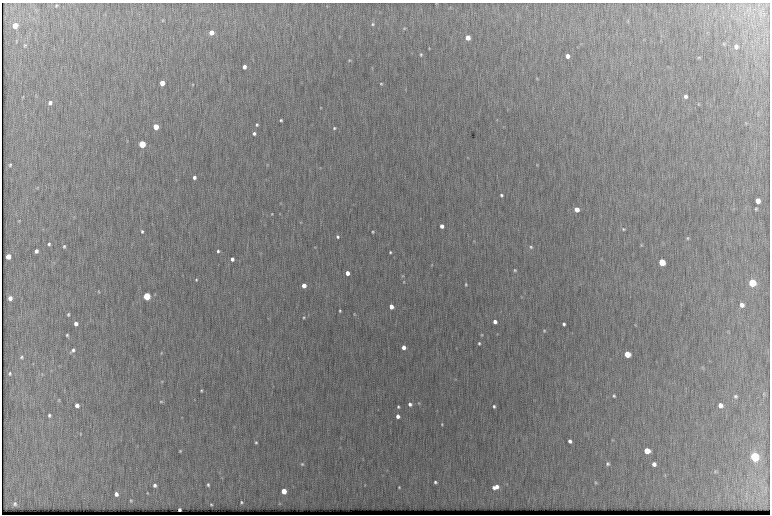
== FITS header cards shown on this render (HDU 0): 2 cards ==
NAXIS1  =                 1536 / length of data axis 1
NAXIS2  =                 1024 / length of data axis 2

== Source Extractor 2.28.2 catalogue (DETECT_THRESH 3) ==
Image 1536 x 1024 px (HDU 0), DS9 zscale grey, zoomed out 1/2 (1 PNG px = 2 x 2 image px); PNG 772 x 516 px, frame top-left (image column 1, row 1023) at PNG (2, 3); no overlay
Background 254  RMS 3.8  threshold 11.4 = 3 sigma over >= 5 px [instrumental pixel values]
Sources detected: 168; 1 cannot appear on this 1/2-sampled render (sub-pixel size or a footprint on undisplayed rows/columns) and is not listed; the other 167 listed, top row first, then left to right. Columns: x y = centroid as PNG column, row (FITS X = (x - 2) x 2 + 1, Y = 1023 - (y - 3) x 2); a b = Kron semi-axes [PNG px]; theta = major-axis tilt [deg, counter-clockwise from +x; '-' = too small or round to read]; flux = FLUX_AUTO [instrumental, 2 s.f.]
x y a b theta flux
436 3 2 1 - 360
56 5 3 2 - 710
327 6 3 2 - 320
450 7 3 2 - 330
162 20 4 3 - 720
628 21 5 2 - 470
372 24 5 4 - 1400
15 25 5 4 - 10000
404 28 5 4 - 1000
211 33 4 4 - 9700
468 38 4 4 - 11000
16 40 3 2 - 330
723 44 5 3 - 740
25 45 5 4 - 930
736 46 4 3 - 2700
429 48 3 2 - 480
421 55 5 4 - 1200
567 56 4 3 - 4800
699 57 4 3 - 850
349 60 4 3 - 850
244 67 4 3 - 5200
537 78 4 2 - 670
162 83 4 3 - 15000
381 84 3 3 - 930
193 85 3 2 - 500
406 89 3 2 - 290
23 96 4 3 - 610
686 96 4 4 - 2200
50 103 6 4 72 3600
698 104 4 3 - 670
320 107 3 2 - 450
281 120 3 3 - 1200
497 120 4 3 - 540
746 123 3 3 - 710
257 125 4 4 - 1500
503 126 3 2 - 370
156 127 4 3 - 30000
334 128 3 3 - 1100
254 133 4 4 - 2200
142 144 4 3 - 76000
467 157 3 3 - 490
10 165 4 3 - 1000
267 165 5 3 - 720
537 165 3 2 - 630
320 167 3 2 - 390
194 177 4 3 - 3000
176 179 3 2 - 340
37 188 6 4 68 900
501 195 3 3 - 1500
758 201 4 4 - 7400
280 203 4 3 - 590
734 208 4 3 - 810
577 209 4 3 - 11000
756 209 4 4 - 1100
272 214 3 3 - 640
74 217 3 3 - 620
19 221 4 4 - 780
300 222 4 3 - 530
442 226 3 3 - 4900
623 229 5 4 - 1100
142 231 3 3 - 1400
373 232 3 2 - 910
337 237 4 3 - 1500
688 238 5 5 - 1300
474 241 4 3 - 600
49 244 4 3 - 1600
152 244 3 2 - 280
641 245 4 3 - 590
64 246 4 4 - 1500
315 247 3 2 - 410
531 247 4 4 - 1300
36 251 4 3 - 3100
218 251 3 3 - 1400
390 252 3 2 - 1000
260 253 3 2 - 420
8 256 4 4 - 11000
232 259 3 3 - 3300
662 262 4 4 - 41000
54 263 4 1 - 370
431 265 4 3 - 580
515 270 4 3 - 1000
347 273 3 3 - 7700
403 276 6 4 -4 920
196 280 4 4 - 1000
404 282 4 3 - 680
752 283 4 4 - 74000
304 285 3 3 - 11000
466 285 3 2 - 900
98 291 4 3 - 720
155 294 4 3 - 480
147 296 4 3 - 110000
10 298 4 4 - 4700
742 305 4 4 - 3800
391 307 4 3 - 11000
340 311 3 2 - 1100
68 314 4 3 - 1300
354 314 3 3 - 620
304 317 4 3 - 850
495 322 3 3 - 4200
76 324 4 3 - 4500
564 324 3 3 - 1800
635 325 4 2 - 520
544 331 4 3 - 750
728 331 4 2 - 360
497 334 3 2 - 400
67 335 3 3 - 1100
482 335 3 3 - 700
479 343 3 3 - 1300
404 347 4 3 - 6800
73 350 6 4 47 2400
237 351 2 1 - 210
161 353 4 4 - 850
627 354 4 4 - 31000
22 357 5 4 - 1500
288 358 3 2 - 250
33 364 3 3 - 400
703 367 5 3 - 650
10 373 5 3 - 1300
42 374 4 3 - 570
455 379 4 3 - 560
162 382 4 4 - 850
201 391 3 3 - 1100
763 394 6 3 -50 920
614 396 5 4 - 1600
735 396 4 4 - 1400
194 399 3 2 - 350
59 400 3 2 - 770
161 402 4 4 - 1100
419 403 5 3 - 840
410 404 4 4 - 2900
77 405 4 3 - 4300
720 405 4 4 - 5700
494 406 3 3 - 1500
398 407 3 3 - 1100
378 410 3 2 - 250
49 415 4 3 - 1500
398 416 4 3 - 4100
182 417 3 3 - 390
442 424 4 3 - 790
80 434 3 2 - 480
612 440 4 3 - 620
570 441 4 3 - 2600
256 442 3 3 - 1100
180 451 2 2 - 690
647 451 4 4 - 20000
755 457 5 4 - 190000
302 464 5 4 - 1200
608 464 5 5 - 1800
654 464 4 3 - 3300
715 471 6 5 - 1300
665 475 5 2 - 540
435 482 3 3 - 1500
596 482 5 4 - 1000
155 485 4 4 - 2300
208 485 4 3 - 1400
365 485 4 3 - 540
497 486 7 5 45 4900
399 487 3 2 - 790
494 487 3 3 - 1900
284 491 4 3 - 20000
147 493 3 2 - 590
116 494 4 3 - 4000
131 500 3 2 - 850
241 502 3 2 - 1000
15 504 5 4 - 1900
211 504 3 2 - 850
280 504 5 4 - 680
At the frame edge (FLAGS 8, measured only in part): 1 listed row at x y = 436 3
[1 sub-pixel or undisplayed-footprint detection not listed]